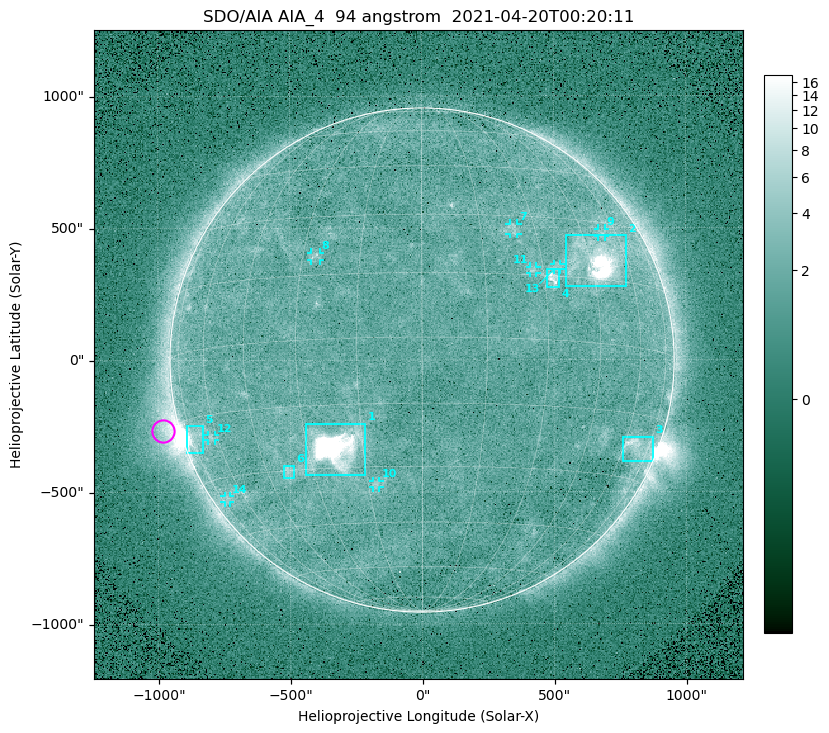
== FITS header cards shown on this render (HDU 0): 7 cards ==
TELESCOP= 'SDO/AIA '
INSTRUME= 'AIA_4   '
WAVELNTH=                   94
WAVEUNIT= 'angstrom'
DATE-OBS= '2021-04-20T00:20:11.12'
CTYPE1  = 'HPLN-TAN'
CTYPE2  = 'HPLT-TAN'

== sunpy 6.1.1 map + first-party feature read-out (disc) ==
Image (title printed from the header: SDO/AIA AIA_4  94 angstrom  2021-04-20T00:20:11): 512 x 512 px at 4.8 arcsec/px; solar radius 955 arcsec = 199 px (full disc in frame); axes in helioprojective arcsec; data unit not stated in the header (colour bar unlabelled)
Orientation: roll -0.138 deg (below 1 deg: not rotated)
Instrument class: DISC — disc imager (sunpy class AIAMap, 94 A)
Bright regions (active regions / flare kernels): reference = the median radial profile (limb darkening/brightening removed); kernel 5 px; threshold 5 sigma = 2.45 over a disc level ~1.72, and >= 1.15x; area >= 9 px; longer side >= 5 px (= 24 arcsec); searched inside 0.97 R_sun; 14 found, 14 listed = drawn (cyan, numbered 1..; 8 of them under ~33 arcsec drawn as corner ticks so the feature stays visible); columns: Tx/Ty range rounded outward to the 10 arcsec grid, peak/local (2 s.f.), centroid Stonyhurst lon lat
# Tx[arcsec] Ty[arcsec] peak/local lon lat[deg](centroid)
1 -440..-210 -440..-240 708 -22 -25
2 540..780 280..470 36 +47 +20
3 760..880 -390..-290 4.5 +67 -22
4 470..520 270..350 5.9 +32 +15
5 -900..-830 -350..-250 6.8 -73 -19
6 -530..-480 -450..-400 3 -38 -30
7 330..370 470..520 2.8 +24 +26
8 -420..-380 380..410 3.1 -27 +20
9 670..700 460..500 2.8 +53 +27
10 -190..-160 -480..-450 2.9 -13 -34
11 410..440 330..360 2.9 +27 +16
12 -810..-780 -300..-280 2.7 -63 -20
13 500..530 340..360 2.6 +34 +17
14 -750..-730 -540..-510 2.2 -71 -35
Off-limb structures (1.02-1.3 R_sun): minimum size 50 px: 6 found; the strongest spans PA ~90..115 deg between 1.02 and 1.21 R_sun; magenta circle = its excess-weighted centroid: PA ~105 deg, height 1.06 R_sun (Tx ~-980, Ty ~-270 arcsec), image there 4.8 x the reference